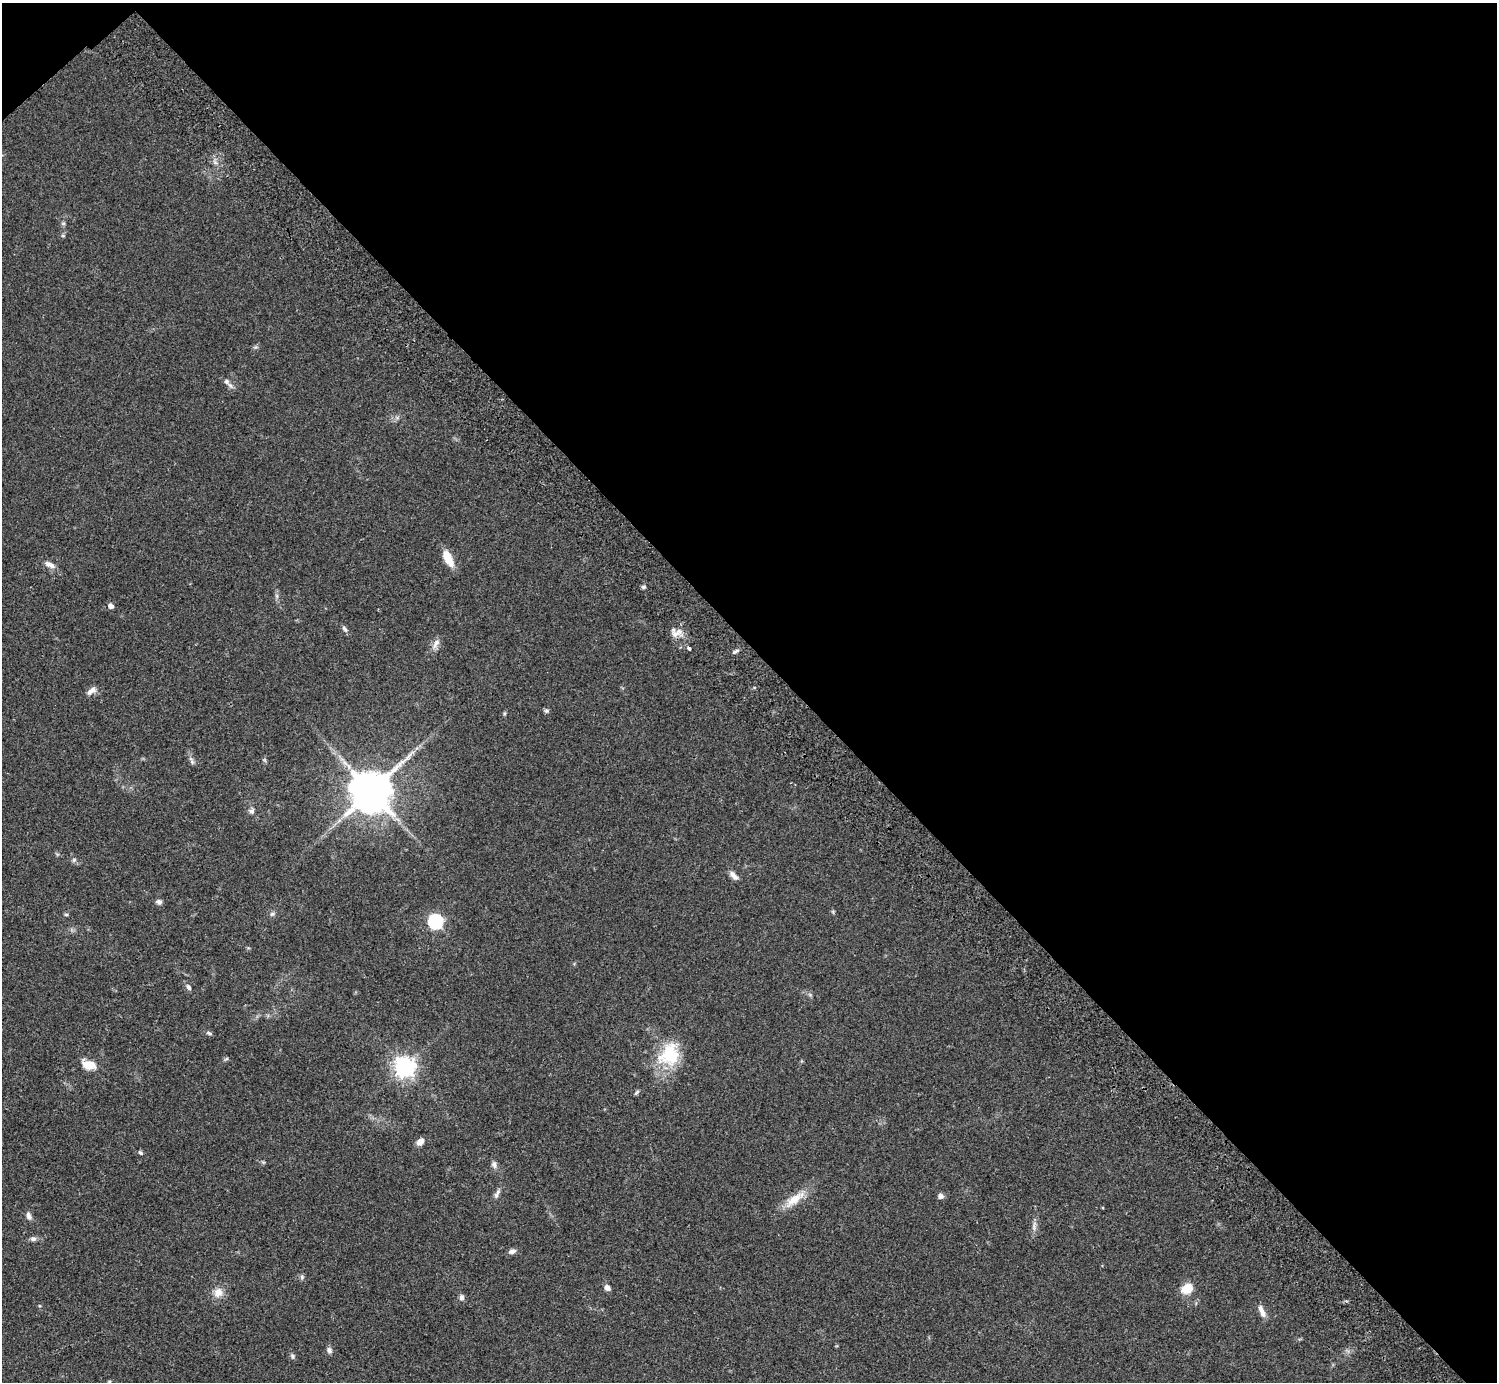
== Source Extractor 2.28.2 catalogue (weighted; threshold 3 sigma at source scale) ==
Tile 3 of 4 x 4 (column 3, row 1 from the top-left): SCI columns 3037-4531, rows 4482-5861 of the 6070 x 6064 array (HDU 1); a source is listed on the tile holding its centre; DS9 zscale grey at full resolution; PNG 1499 x 1384 px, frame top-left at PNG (2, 3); no overlay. Shown black and unused: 47% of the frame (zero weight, under 2 of 3 exposures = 3% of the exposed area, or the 3 px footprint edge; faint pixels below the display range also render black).
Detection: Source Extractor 2.28.2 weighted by HDU 2 'WHT'; one run over the whole footprint, this tile lists its part. Background 0.061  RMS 0.0072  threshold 0.0325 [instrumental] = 3 sigma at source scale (4.5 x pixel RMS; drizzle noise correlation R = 1.50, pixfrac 1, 0.05/0.05 arcsec/px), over >= 5 px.
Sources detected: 50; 1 inside a brighter listed object's ellipse — not listed separately; the other 49 listed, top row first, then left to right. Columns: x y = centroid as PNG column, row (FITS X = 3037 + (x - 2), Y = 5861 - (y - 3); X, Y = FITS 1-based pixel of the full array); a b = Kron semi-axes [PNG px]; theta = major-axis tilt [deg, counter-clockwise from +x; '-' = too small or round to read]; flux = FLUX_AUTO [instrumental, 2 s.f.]
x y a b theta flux
63 224 6 4 19 0.95
226 381 10 6 -52 2.5
397 417 7 4 -19 1.2
448 558 18 8 -64 12
50 564 16 6 -27 3.7
643 587 6 4 -19 1.2
277 596 7 4 -72 1.3
111 606 5 5 - 3.3
344 629 9 5 -49 1.7
676 633 17 7 28 4.7
436 644 16 6 59 3.7
689 648 4 3 - 5.3
735 651 9 4 35 1.5
91 691 13 7 37 3.6
546 711 7 5 6 1.2
192 761 10 5 -74 1.8
371 791 12 11 - 2600
251 811 8 7 - 2
74 860 6 5 - 1.2
733 876 13 6 -47 3.6
159 902 8 6 -27 2
66 914 6 4 -1 0.81
272 914 7 5 42 1.4
435 921 7 6 - 120
189 987 9 5 -58 1.7
209 1033 7 5 -22 1.2
669 1054 30 25 78 32
226 1059 6 4 19 0.94
88 1065 17 11 -19 8.6
404 1067 7 7 - 390
636 1092 7 4 48 1.1
420 1142 9 7 48 4.2
140 1153 7 4 -44 1.1
494 1164 9 7 -76 2.4
498 1192 12 5 47 2.4
940 1196 6 5 - 3
795 1199 32 11 36 12
29 1216 11 6 -70 2.7
1034 1226 17 4 90 2.6
33 1239 8 6 -2 2.1
512 1251 9 6 23 2.5
302 1277 7 5 71 1.3
607 1288 8 6 -49 2.7
1187 1289 17 13 27 8.1
218 1292 12 11 - 6.3
461 1297 8 6 90 2
1263 1313 11 8 -68 3.7
329 1350 8 7 - 2.3
293 1356 7 6 - 1.4